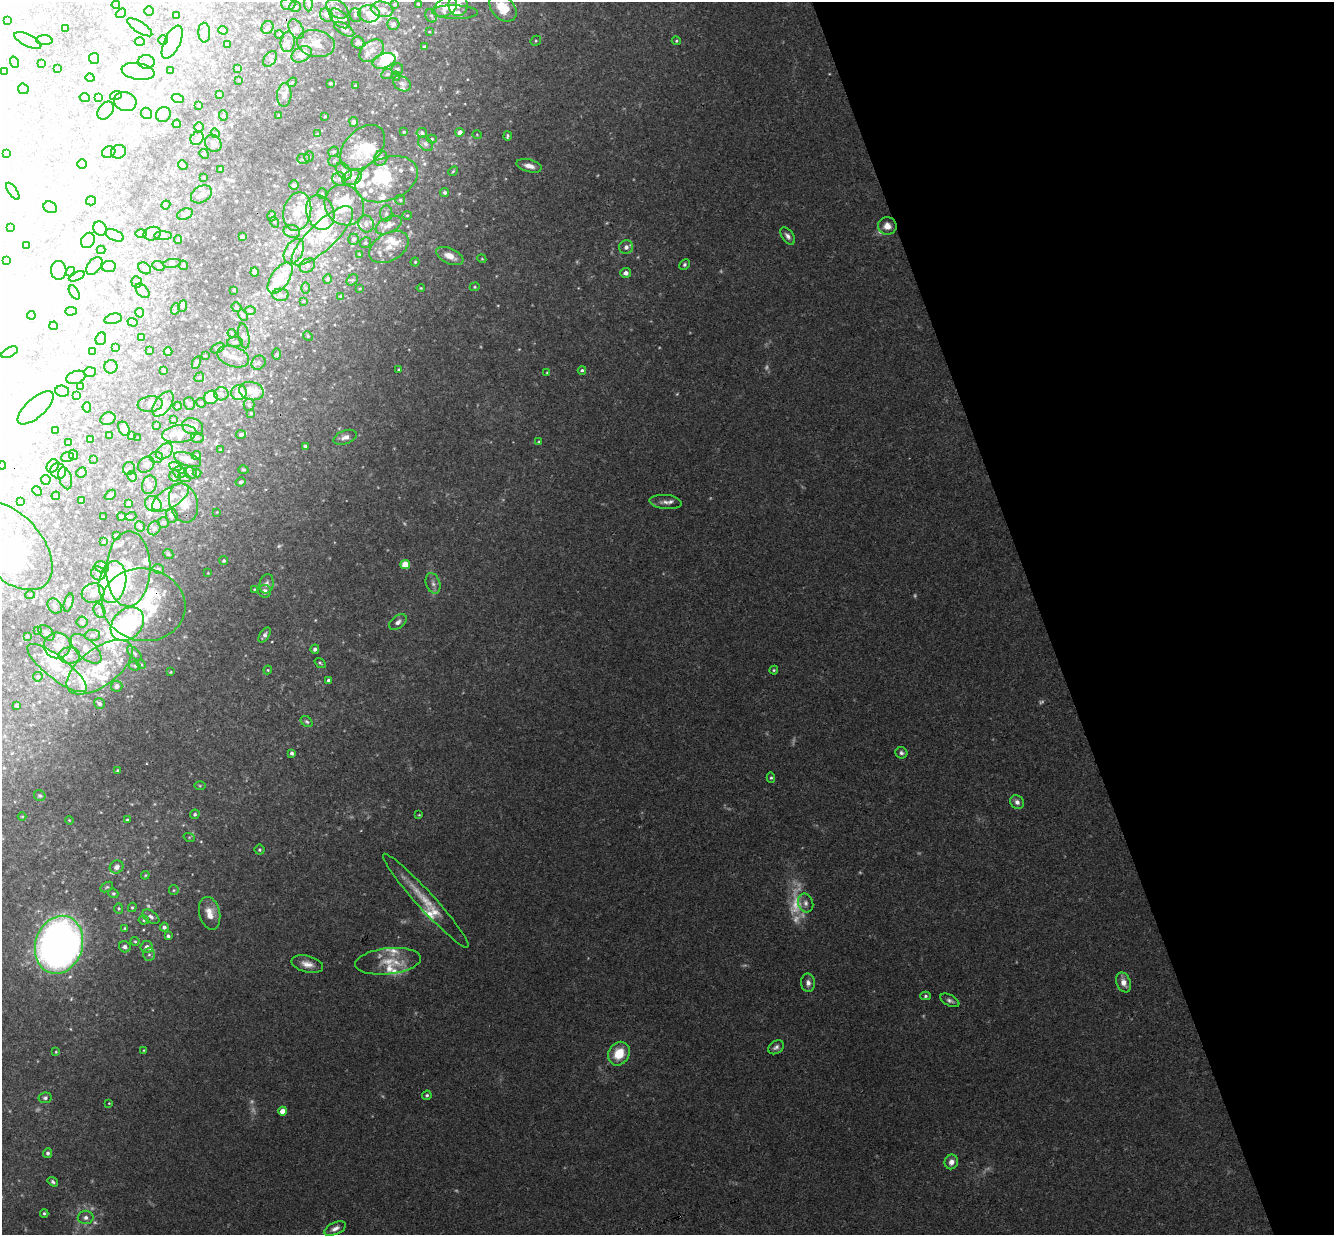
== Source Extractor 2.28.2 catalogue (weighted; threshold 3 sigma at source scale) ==
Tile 12 of 4 x 4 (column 4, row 3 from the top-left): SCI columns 4053-5384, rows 1525-2757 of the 5439 x 5389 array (HDU 1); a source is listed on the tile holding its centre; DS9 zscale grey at full resolution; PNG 1336 x 1237 px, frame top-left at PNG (2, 2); each listed source drawn as its Kron ellipse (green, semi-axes under 4 px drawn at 4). Shown black and unused: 22% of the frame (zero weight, under 3 of 4 exposures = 6% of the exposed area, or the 3 px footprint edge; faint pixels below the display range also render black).
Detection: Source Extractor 2.28.2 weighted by HDU 2 'WHT'; one run over the whole footprint, this tile lists its part. Background 0.0454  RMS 0.0027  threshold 0.0124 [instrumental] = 3 sigma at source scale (4.5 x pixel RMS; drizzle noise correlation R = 1.50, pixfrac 1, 0.05/0.05 arcsec/px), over >= 5 px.
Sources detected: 587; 18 too faint to see at this stretch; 68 inside a brighter object's white glare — neither listed nor drawn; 100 inside a brighter listed object's ellipse — not listed separately; the other 401 listed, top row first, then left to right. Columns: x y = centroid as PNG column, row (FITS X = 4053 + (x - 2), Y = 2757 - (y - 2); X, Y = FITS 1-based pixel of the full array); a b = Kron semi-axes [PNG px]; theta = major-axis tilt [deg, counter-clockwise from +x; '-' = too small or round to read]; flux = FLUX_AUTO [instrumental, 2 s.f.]
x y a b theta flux
288 4 7 6 - 0.82
308 4 7 4 -86 0.47
395 4 4 3 - 0.33
418 4 3 3 - 0.28
116 5 4 3 - 0.21
458 5 11 9 -90 2.3
295 7 6 5 - 0.82
446 7 12 8 35 3
503 8 16 11 -46 9.1
337 9 12 8 -35 1.2
382 9 11 7 -11 2.2
149 11 5 4 - 0.31
455 12 23 7 -1 2.9
121 13 5 4 - 0.4
369 14 10 8 -7 2.8
177 15 3 3 - 0.27
326 15 7 6 - 1.1
355 15 7 6 - 0.65
431 16 7 5 -67 0.66
340 18 12 7 -44 1.3
7 20 3 3 - 0.27
393 24 6 6 - 0.88
140 27 14 5 -32 1.1
66 28 3 3 - 0.45
267 28 6 5 - 0.74
296 29 11 7 -63 1
344 29 11 5 -31 1.1
223 30 5 4 - 0.32
429 32 3 2 - 0.22
204 33 10 6 -87 0.85
279 35 4 4 - 0.35
28 40 15 6 -26 1.5
44 40 8 5 -4 2.8
163 40 4 4 - 0.31
536 41 5 5 - 0.41
676 41 5 4 - 0.34
140 42 5 3 - 0.27
172 42 18 8 65 3.2
288 42 10 7 84 1.3
358 42 6 6 - 0.87
316 44 19 13 -12 3.8
227 45 3 3 - 0.29
425 47 4 3 - 0.73
372 51 14 9 40 2.5
302 54 11 7 26 3.9
94 58 5 5 - 0.42
270 59 9 6 54 0.86
384 61 12 7 20 3.8
14 62 6 3 -70 0.26
146 62 8 7 - 1.1
41 63 3 2 - 0.21
237 68 4 4 - 0.45
58 69 3 2 - 0.18
397 69 6 5 - 0.74
3 71 3 2 - 0.22
138 71 17 8 -9 3
171 71 3 3 - 0.23
387 74 6 5 - 0.5
396 76 4 4 - 0.34
90 78 4 3 - 0.26
239 80 3 3 - 0.21
292 82 5 4 - 0.32
330 83 4 3 - 0.39
402 83 9 7 -33 1
355 86 3 3 - 0.27
23 89 5 5 - 0.48
219 94 3 3 - 0.33
116 95 6 4 19 0.46
284 95 12 7 85 1.6
85 98 5 4 - 2.9
98 98 4 3 - 0.53
178 99 6 4 -20 0.37
125 101 11 9 -18 1.8
199 106 4 3 - 0.24
106 110 10 7 52 2.7
146 113 6 5 - 0.62
163 114 8 7 - 1.7
279 115 3 3 - 0.48
223 116 5 4 - 0.39
325 116 3 2 - 0.24
354 122 5 4 - 0.72
177 124 4 4 - 1.3
199 127 5 4 - 0.36
404 132 3 2 - 0.26
460 132 4 4 - 1.6
215 133 5 3 - 0.28
422 133 5 5 - 0.73
317 134 3 2 - 0.16
477 135 4 3 - 0.2
507 136 4 3 - 0.45
197 138 7 6 - 0.93
432 139 5 4 - 0.36
213 143 9 8 - 1.1
426 144 8 6 -45 0.85
363 147 26 17 45 8.8
109 152 7 5 24 0.66
118 152 7 6 - 0.83
333 152 5 5 - 0.5
7 153 4 3 - 0.23
204 154 5 4 - 0.32
309 157 5 4 - 0.39
381 158 8 6 66 0.94
303 159 6 5 - 0.53
334 161 6 5 - 0.48
82 164 5 5 - 0.43
183 165 5 4 - 0.46
529 166 13 6 -15 2.1
220 169 3 3 - 0.29
344 171 9 6 -56 1.4
453 171 5 4 - 0.37
204 177 3 2 - 0.23
352 178 10 7 21 1.2
339 179 7 6 - 0.91
386 179 32 21 21 13
294 185 5 4 - 0.75
13 191 10 4 -55 0.61
445 192 4 4 - 0.56
201 194 11 8 31 1.3
322 194 5 4 - 0.36
400 200 5 5 - 0.44
91 201 5 4 - 2.9
166 205 5 4 - 0.34
344 205 21 19 -51 9.1
50 207 7 5 -28 0.71
297 212 19 13 78 4.7
320 212 18 13 -70 4.3
386 213 8 6 89 1
185 214 8 5 20 0.81
407 215 4 4 - 0.3
271 216 5 3 - 0.32
274 222 5 3 - 0.28
366 224 8 7 - 1.3
389 225 14 8 26 2.8
887 226 9 8 - 2.6
11 228 4 3 - 0.69
100 229 7 6 - 1.5
292 231 8 6 -12 0.89
141 233 5 3 - 0.36
152 234 9 7 13 1
114 235 10 5 -23 1.2
163 236 9 4 0 0.49
322 236 40 13 44 10
788 236 10 6 -53 1.2
242 237 4 3 - 0.75
354 239 5 5 - 0.95
88 240 8 6 57 1
178 240 4 4 - 0.29
365 243 5 5 - 0.48
26 246 2 2 - 0.24
389 247 21 13 31 4.6
626 247 7 6 - 1.3
101 250 4 4 - 0.31
294 251 13 9 60 1.9
359 254 2 2 - 0.17
450 256 15 7 -25 2.8
482 259 4 3 - 0.26
6 261 4 3 - 0.29
415 262 4 4 - 0.36
172 263 9 4 9 0.55
183 265 5 4 - 0.55
684 265 6 4 48 0.59
94 266 10 6 50 1.2
109 266 7 5 9 0.61
158 266 6 4 -23 0.39
307 266 8 6 37 0.73
144 268 7 5 -38 0.58
59 270 9 8 - 1.5
71 272 5 4 - 0.61
255 272 4 4 - 0.9
626 273 5 5 - 1.5
77 276 8 3 24 0.39
280 278 18 9 56 11
328 279 5 4 - 0.62
352 280 6 5 - 0.48
137 282 6 5 - 0.44
475 287 5 4 - 0.34
305 288 6 4 -90 0.33
360 288 3 2 - 0.22
421 288 4 2 - 0.27
234 290 3 3 - 0.25
142 291 8 5 -46 0.69
74 292 7 4 -58 0.55
281 295 8 6 -2 0.97
340 296 2 2 - 0.17
304 301 4 3 - 0.22
183 306 6 4 70 0.33
236 307 5 5 - 0.65
175 309 6 3 71 0.31
71 311 6 4 1 1.2
250 311 5 3 - 0.35
140 313 5 4 - 0.91
31 315 4 4 - 0.67
243 315 6 4 -59 0.45
113 319 9 5 13 0.65
133 322 5 4 - 0.31
54 326 4 2 - 0.36
232 333 4 3 - 0.31
244 336 12 5 -80 0.89
308 336 5 4 - 0.34
141 337 4 3 - 0.64
101 339 6 5 - 0.53
235 342 8 5 0 0.58
116 347 3 3 - 0.22
217 348 7 4 27 0.49
150 350 3 2 - 0.26
93 351 4 3 - 0.29
10 352 9 4 27 2.9
168 352 4 4 - 0.8
277 354 6 4 90 0.32
205 356 3 2 - 0.18
233 357 16 10 -20 2.8
196 363 6 3 65 0.52
258 363 7 6 - 0.74
111 367 7 6 - 1.3
399 370 4 3 - 0.31
582 370 4 4 - 0.58
164 371 3 3 - 0.37
90 372 6 5 - 0.52
547 373 4 4 - 0.31
76 377 10 6 20 0.86
199 377 5 4 - 0.44
81 387 3 2 - 0.22
62 391 7 5 -7 0.65
251 391 12 9 -14 6.4
239 393 8 7 - 6
221 394 7 6 - 0.95
77 396 3 3 - 0.53
211 397 7 6 - 6.9
201 403 5 4 - 0.37
150 404 13 8 7 1.5
163 404 14 8 54 2.8
189 404 6 5 - 0.5
249 405 6 5 - 0.68
178 406 4 4 - 0.69
87 407 5 3 - 0.5
36 408 22 9 42 3.9
251 413 4 3 - 0.32
108 419 8 6 24 1.8
173 419 3 3 - 0.22
156 425 3 3 - 0.47
193 427 10 8 -20 1.8
124 429 8 5 -62 3.8
56 430 4 3 - 0.74
179 434 17 9 7 3.5
241 434 5 4 - 0.67
109 435 3 2 - 0.24
132 435 4 4 - 0.53
345 437 12 6 21 1.5
138 438 3 2 - 0.17
197 438 6 5 - 0.57
91 439 3 3 - 0.72
539 441 4 3 - 0.27
69 443 3 3 - 0.46
305 446 3 3 - 0.41
221 450 3 2 - 0.33
164 451 9 6 38 1.3
74 455 5 4 - 0.56
196 455 5 4 - 0.38
67 457 6 5 - 0.41
156 457 6 5 - 0.73
94 459 3 3 - 0.2
187 459 14 6 -20 2.2
2 465 4 3 - 0.29
146 465 9 7 40 1.4
53 466 7 5 59 3.4
175 466 6 4 -19 0.56
129 468 6 6 - 0.7
243 470 5 4 - 0.39
58 471 8 7 - 1.4
81 472 5 5 - 0.62
180 472 7 5 -7 0.78
190 473 7 5 -22 0.66
197 473 4 4 - 0.31
132 476 5 4 - 0.54
175 476 5 5 - 0.56
184 477 6 4 -20 0.42
65 478 11 6 -73 1.1
46 480 5 4 - 6.4
240 482 5 4 - 0.6
149 485 9 7 73 1.4
37 491 5 4 - 0.34
110 495 6 3 38 1.3
56 496 4 4 - 0.3
170 497 21 10 32 5.3
82 501 4 4 - 0.81
20 502 3 3 - 0.19
666 502 16 7 -5 1.5
129 503 4 3 - 0.79
183 503 20 14 -74 5.1
153 504 9 7 -39 7.5
217 512 3 2 - 0.16
122 516 4 4 - 0.54
131 516 5 4 - 0.38
172 516 7 6 - 0.93
103 517 3 2 - 0.17
163 522 5 5 - 0.6
140 527 5 5 - 0.56
154 528 7 6 - 0.91
116 535 3 3 - 0.34
104 542 4 3 - 0.3
10 546 52 31 -48 19
168 554 5 4 - 0.36
224 561 4 4 - 0.47
405 564 5 4 - 7.3
102 567 7 5 -23 0.78
128 569 37 22 89 6
158 569 6 4 -14 0.5
98 573 7 6 - 0.85
208 573 3 3 - 0.18
112 582 21 13 80 44
433 583 11 7 -71 1.3
267 584 10 7 78 1.1
254 589 3 3 - 0.23
265 591 6 6 - 1.4
93 593 11 9 17 2.1
30 595 5 4 - 0.31
69 602 9 4 73 0.68
144 605 42 36 -10 19
55 606 8 6 -51 0.87
99 611 7 5 -66 0.73
82 622 5 5 - 0.53
398 622 10 6 38 1.2
127 624 19 14 46 30
38 631 3 2 - 0.18
46 633 9 6 -44 0.94
92 635 7 5 1 0.68
264 635 9 4 55 1.1
27 636 3 3 - 0.32
57 645 13 13 - 3.1
86 649 19 9 -44 3.1
315 649 4 4 - 0.89
134 653 9 4 -44 0.6
69 656 11 8 5 1.7
320 663 6 4 -36 0.39
141 664 5 3 - 0.26
135 666 6 4 -12 0.5
100 667 38 18 36 15
57 668 36 11 -38 7.2
268 670 4 4 - 0.31
774 670 4 4 - 0.34
171 672 3 2 - 0.25
38 677 4 4 - 0.45
328 680 3 3 - 0.59
117 686 6 5 - 1.3
99 703 6 5 - 0.81
17 705 3 2 - 0.31
307 722 6 5 - 0.52
292 753 4 3 - 0.82
901 753 6 5 - 0.75
118 771 3 3 - 0.48
771 778 5 4 - 0.46
200 786 5 3 - 0.3
40 796 6 5 - 0.48
1017 802 7 6 - 1.3
195 814 5 4 - 0.54
419 815 3 3 - 0.23
22 816 4 3 - 0.23
69 820 4 3 - 0.22
127 820 3 3 - 0.34
189 837 6 4 -17 0.31
259 850 5 5 - 0.44
116 867 7 6 - 1.2
145 875 4 3 - 0.29
107 887 7 4 34 0.42
174 890 5 4 - 0.37
113 893 5 4 - 0.5
426 901 63 9 -48 7.4
806 903 10 7 -70 1.3
132 907 5 4 - 0.37
119 908 5 4 - 0.39
210 913 16 10 -76 3.7
151 917 9 5 -34 0.93
144 920 5 4 - 0.41
164 927 4 4 - 0.85
125 928 4 3 - 0.28
168 936 4 4 - 0.69
135 941 4 4 - 0.31
59 945 29 23 73 200
125 947 6 5 - 0.94
147 947 6 6 - 1.3
149 954 6 6 - 0.71
388 961 33 13 6 6.8
307 964 16 8 -14 2.5
1124 982 10 7 -67 2.3
808 983 9 7 -88 1.4
926 996 5 4 - 0.5
950 1000 10 5 -27 0.88
776 1047 8 6 35 0.99
144 1050 4 3 - 0.25
56 1052 4 3 - 0.28
619 1054 12 10 58 6.7
427 1095 5 4 - 0.53
45 1098 6 5 - 0.64
109 1103 3 3 - 0.22
283 1111 4 4 - 3.1
48 1153 5 4 - 0.66
951 1162 7 6 - 1.9
53 1182 6 4 -35 0.57
44 1213 4 3 - 0.45
86 1217 8 6 3 1.2
335 1229 11 6 24 1.4
Overlapping masked pixels (flux is a lower limit): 1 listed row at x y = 144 605
Isophote crosses this tile's border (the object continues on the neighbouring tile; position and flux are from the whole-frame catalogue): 6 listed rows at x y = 458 5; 503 8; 337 9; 11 228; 2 465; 10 546
Unlisted compact peaks at least as high as the median listed source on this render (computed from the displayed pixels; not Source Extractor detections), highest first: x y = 457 92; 201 841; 710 498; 424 164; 272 642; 315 620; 721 271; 293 341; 70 1029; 459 194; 466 226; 467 79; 498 306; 132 696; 606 223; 228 451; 577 262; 449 114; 598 175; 481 347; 101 812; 383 1096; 132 804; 496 276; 228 488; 578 288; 66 710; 155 804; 638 257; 265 489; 409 349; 334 325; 465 104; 317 145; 418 91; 323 500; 324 297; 440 88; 28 951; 351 817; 183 825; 361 831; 690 332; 729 809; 148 852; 184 637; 37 1061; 454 154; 419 35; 372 1116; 588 958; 461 210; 334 542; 415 1013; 503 499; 1016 962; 178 658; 304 399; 227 179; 391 135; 12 753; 395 105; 373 661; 276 454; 15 802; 388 550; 92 1181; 394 449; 196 481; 314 350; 296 308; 206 479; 39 702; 362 321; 633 180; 663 573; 236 201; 532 305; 651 321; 802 487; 189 611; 192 874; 156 821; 198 891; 434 502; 312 89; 463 693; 153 1010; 413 27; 190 855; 323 367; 920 853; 20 643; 246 655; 478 405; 368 817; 418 16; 246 780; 206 281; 128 872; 506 178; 335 83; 513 442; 231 124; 13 627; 343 642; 491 442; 330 558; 260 464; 642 812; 377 755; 993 739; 624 108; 296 356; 73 724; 408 226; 344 731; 45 857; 147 732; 298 435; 298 372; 510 121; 451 163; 380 74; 611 252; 378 488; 206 413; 79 845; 301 315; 446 106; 322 328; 405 33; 411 768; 435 32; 282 567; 770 341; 43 740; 294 596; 237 273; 274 185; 41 843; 395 322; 257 250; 317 321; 256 237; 379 93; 346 500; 289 852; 343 56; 399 497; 301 334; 603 504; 400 311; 359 435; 315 168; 783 42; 326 834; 18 759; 238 300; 534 343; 297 289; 102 1214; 29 962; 469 143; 156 837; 631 330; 334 384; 213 237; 228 138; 35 768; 241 404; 197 730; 31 725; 201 264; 627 1095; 817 825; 196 315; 384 281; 142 824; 493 219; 96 1015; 909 458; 363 466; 497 52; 339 829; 292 329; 183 318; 854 700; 341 98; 473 200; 399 20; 236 443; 153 1205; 331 525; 639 827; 359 262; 447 64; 196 241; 191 773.